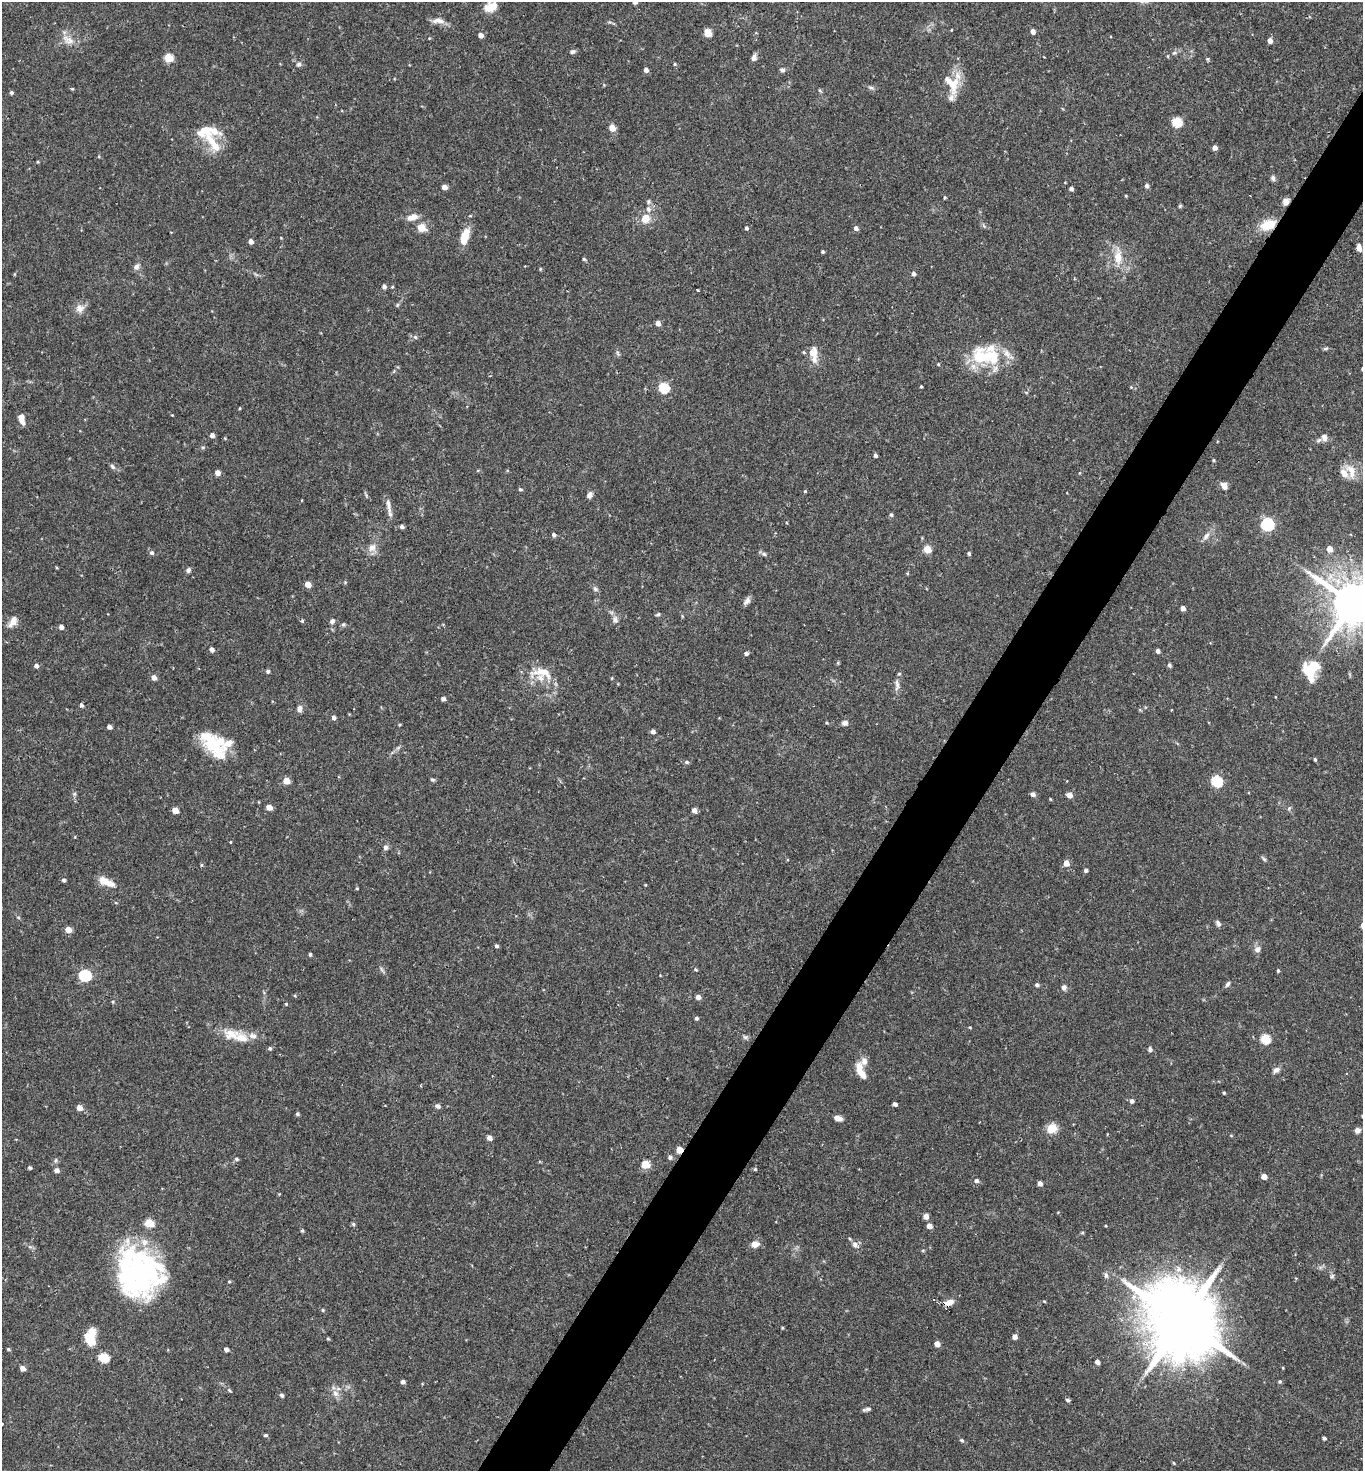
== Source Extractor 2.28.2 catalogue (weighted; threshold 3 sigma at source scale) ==
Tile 10 of 4 x 4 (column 2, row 3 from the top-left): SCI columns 1514-2874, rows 1472-2940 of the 5888 x 5882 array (HDU 1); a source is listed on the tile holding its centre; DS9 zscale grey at full resolution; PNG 1365 x 1473 px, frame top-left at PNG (2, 2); no overlay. Shown black and unused: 5% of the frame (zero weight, under 2 of 3 exposures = <1% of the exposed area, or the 3 px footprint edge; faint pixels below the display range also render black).
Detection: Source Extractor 2.28.2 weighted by HDU 2 'WHT'; one run over the whole footprint, this tile lists its part. Background 0.0752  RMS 0.005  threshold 0.0223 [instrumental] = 3 sigma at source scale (4.5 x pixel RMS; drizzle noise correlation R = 1.50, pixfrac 1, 0.05/0.05 arcsec/px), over >= 5 px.
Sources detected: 254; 4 inside a brighter object's white glare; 1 cosmic-ray / hot-pixel residue — not listed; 17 inside a brighter listed object's ellipse — not listed separately; the other 232 listed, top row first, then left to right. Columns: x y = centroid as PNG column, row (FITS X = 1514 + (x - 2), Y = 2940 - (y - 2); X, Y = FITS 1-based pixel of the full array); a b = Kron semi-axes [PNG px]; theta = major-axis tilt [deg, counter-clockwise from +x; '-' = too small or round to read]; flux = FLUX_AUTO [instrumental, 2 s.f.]
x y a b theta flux
490 7 16 10 24 6.2
438 21 17 7 -2 3.2
609 22 5 4 - 0.64
951 30 4 2 - 0.3
1033 31 4 4 - 2.6
708 33 5 5 - 12
481 35 5 4 - 2.4
68 40 19 9 -31 4.8
1270 41 5 4 - 2.9
572 52 7 5 24 1.1
1174 53 6 4 18 0.79
754 57 9 6 76 1.9
169 58 5 5 - 17
1207 59 5 3 - 0.49
299 64 7 5 14 1.1
675 64 4 4 - 0.54
646 70 4 4 - 1.9
782 70 7 6 - 1.2
954 84 20 13 62 9.2
871 87 8 4 -8 1
72 89 4 3 - 0.44
11 93 4 4 - 1
1177 122 5 5 - 28
612 128 5 5 - 5.9
204 131 23 14 21 9.3
216 147 17 12 -40 6.6
1215 148 5 4 - 2.3
1273 178 8 6 -79 1.2
1147 186 5 4 - 1.7
444 187 5 4 - 3
1071 189 4 4 - 1.6
1126 196 4 3 - 0.47
945 198 4 3 - 0.58
1286 202 9 7 59 2.3
1180 206 5 4 - 0.57
648 209 8 6 -78 2.3
412 217 14 7 14 3.6
645 218 9 9 - 6
1268 225 16 11 19 11
421 228 5 5 - 11
746 228 4 4 - 0.92
856 228 5 4 - 1.7
465 237 19 8 73 8.8
281 238 4 3 - 0.36
251 241 4 4 - 2.5
1359 248 9 5 -81 2.5
823 252 4 4 - 0.68
1118 257 17 10 -89 7.5
584 259 4 4 - 0.72
136 267 9 7 27 1.7
540 269 5 3 - 0.43
913 274 4 4 - 1.6
384 286 5 5 - 1.2
698 290 3 2 - 0.5
397 305 6 4 71 0.61
80 308 12 11 - 3.5
658 323 4 4 - 3.3
415 337 5 4 - 0.7
1325 348 8 4 9 0.74
813 352 17 12 -88 5.6
985 355 40 24 -2 27
938 364 5 3 - 0.43
921 386 3 3 - 0.52
1131 387 4 4 - 0.41
664 388 6 5 - 34
240 408 4 3 - 0.41
22 419 12 6 -78 3.8
212 435 4 4 - 2
1324 437 10 8 -78 2.5
203 447 6 3 18 0.61
875 455 4 3 - 1.3
1213 460 4 3 - 0.58
113 466 7 5 -46 1.2
1351 471 23 11 -67 6.7
218 473 5 5 - 3
1224 486 9 6 -55 2.9
520 489 5 4 - 0.68
805 491 4 4 - 0.5
589 495 8 6 53 1.8
388 505 22 5 -80 3
891 515 5 4 - 0.88
787 523 4 2 - 0.39
1267 524 6 6 - 81
402 526 4 4 - 1.5
554 535 5 4 - 1.3
1206 536 13 6 53 2.4
372 548 11 10 - 3.5
927 549 5 4 - 12
1330 549 5 5 - 4.5
152 553 6 5 - 1.1
764 554 6 6 - 0.92
969 554 5 4 - 0.75
188 570 7 6 - 1.1
308 584 5 4 - 5.3
595 589 8 5 -28 1.1
747 601 11 6 49 2
1353 603 14 12 -34 2400
1183 608 4 4 - 2.5
658 614 6 4 29 0.7
615 620 9 7 -75 2
302 621 4 3 - 0.85
332 621 8 6 56 1.4
13 622 15 8 58 3.6
343 624 6 5 - 0.77
61 627 4 4 - 2.3
212 650 5 4 - 2
1158 651 4 4 - 1.6
746 653 4 4 - 1.4
838 663 5 4 - 0.52
1169 665 5 4 - 0.86
36 666 5 4 - 1.6
1312 668 20 13 38 12
268 671 4 4 - 1.1
543 672 37 16 -4 12
154 677 5 4 - 2.9
612 678 4 3 - 0.4
897 685 17 6 -88 2.5
443 699 4 4 - 1.9
82 705 4 4 - 1.2
299 709 8 6 82 2
333 718 5 4 - 1.4
845 723 7 6 - 1.8
109 727 4 4 - 1.9
653 732 4 4 - 1.8
213 745 28 17 -14 16
1315 759 4 3 - 0.72
687 762 6 4 -1 1.1
432 780 5 4 - 0.77
286 781 5 4 - 6.8
1217 781 6 5 - 40
74 794 6 4 45 0.74
1033 794 5 4 - 1.9
1069 795 5 4 - 3.8
1050 799 4 3 - 0.4
269 807 5 4 - 4.7
1289 808 5 4 - 0.67
175 810 5 4 - 6.4
694 810 5 4 - 2.7
230 842 4 2 - 0.3
385 848 7 7 - 1.3
1264 859 7 4 -44 0.82
1066 863 5 5 - 3.8
202 865 5 3 - 0.55
1086 870 4 4 - 1.2
64 880 5 4 - 0.9
106 882 22 8 -23 6.1
357 888 4 3 - 0.43
18 917 6 3 -19 0.53
1218 923 8 5 -59 1.4
68 930 5 5 - 5
496 946 4 4 - 1
1257 949 8 7 - 2
310 954 4 3 - 0.84
695 970 5 4 - 0.62
1278 971 4 3 - 0.7
85 975 6 5 - 55
1228 984 7 5 61 1.2
1037 985 5 4 - 1.1
1064 987 7 6 - 1.6
698 997 4 4 - 2.5
113 1002 4 3 - 0.5
286 1004 4 4 - 0.52
696 1018 4 4 - 0.9
970 1027 4 3 - 0.4
231 1034 26 14 -4 9.2
745 1037 8 5 -16 1.1
1265 1039 5 5 - 26
270 1048 5 5 - 0.8
1150 1049 6 5 - 1.1
859 1068 18 8 -79 5.6
1276 1070 9 6 31 1.8
1224 1093 4 3 - 0.57
1132 1101 5 5 - 1.4
895 1104 4 4 - 1.6
438 1106 6 5 - 1.4
79 1108 6 5 - 3.2
297 1114 4 4 - 0.85
838 1118 8 5 -14 3
1052 1128 10 10 - 6.9
1357 1130 6 5 - 2
1231 1135 5 3 - 0.41
489 1138 5 4 - 2.4
679 1150 4 4 - 8.5
670 1157 6 5 - 1.1
236 1159 5 4 - 0.89
56 1160 6 4 71 0.72
646 1164 5 5 - 15
30 1168 4 4 - 0.9
755 1169 4 4 - 0.6
57 1170 5 4 - 2.1
1264 1177 5 4 - 3.7
976 1181 5 5 - 1.3
1040 1183 4 4 - 2.5
279 1194 4 4 - 0.37
926 1216 5 4 - 2.9
149 1223 5 5 - 18
353 1224 5 5 - 0.81
929 1226 5 4 - 3.2
302 1230 5 4 - 0.66
1082 1233 4 4 - 0.57
755 1244 10 7 13 3.4
855 1244 8 7 - 1.9
923 1250 5 3 - 0.5
141 1275 65 33 -69 69
1106 1275 9 5 -83 1.4
1332 1276 6 5 - 0.9
229 1282 4 4 - 0.51
1044 1301 5 3 - 0.4
949 1302 13 7 16 3.5
323 1310 4 4 - 0.55
1182 1321 23 17 -42 6700
782 1328 5 3 - 0.45
1015 1337 4 4 - 2.5
90 1338 18 10 85 13
328 1339 5 3 - 0.5
937 1344 5 4 - 3.2
8 1349 4 3 - 0.7
226 1349 4 4 - 1.9
103 1358 6 5 - 25
1097 1362 4 4 - 2
23 1368 5 5 - 2.9
1280 1381 4 4 - 0.75
403 1382 4 4 - 1.6
229 1390 6 3 -70 0.58
335 1393 11 7 -57 2.8
282 1395 4 4 - 1.2
1068 1400 6 4 -17 0.76
867 1409 10 4 11 1.3
265 1435 5 4 - 0.69
1324 1438 4 3 - 1
962 1440 5 4 - 0.76
1174 1463 4 4 - 0.48
Overlapping masked pixels (flux is a lower limit): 4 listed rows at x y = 1286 202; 1268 225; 679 1150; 949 1302
Isophote crosses this tile's border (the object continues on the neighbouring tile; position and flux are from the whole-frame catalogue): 1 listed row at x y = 1353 603